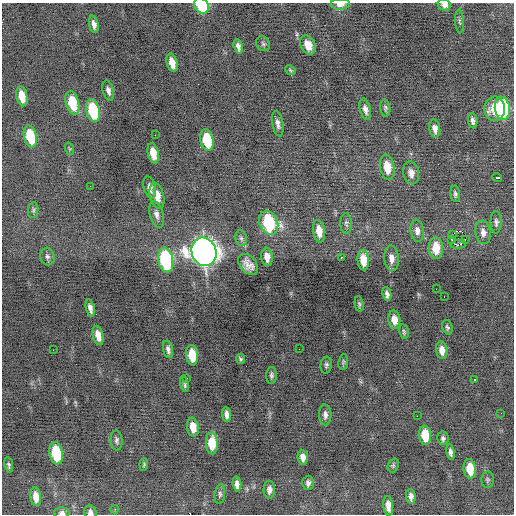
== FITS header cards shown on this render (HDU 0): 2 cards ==
NAXIS1  =                  512 / Axis length
NAXIS2  =                  512 / Axis length

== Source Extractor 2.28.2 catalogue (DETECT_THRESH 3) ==
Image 512 x 512 px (HDU 0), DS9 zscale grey, 1 PNG px = 1 image px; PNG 516 x 516 px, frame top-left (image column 1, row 512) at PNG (2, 3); each listed source drawn as its Kron ellipse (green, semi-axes under 4 px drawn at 4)
Background -0.188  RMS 0.77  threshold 2.3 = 3 sigma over >= 5 px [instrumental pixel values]
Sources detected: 104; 1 with non-positive FLUX_AUTO (blend fragments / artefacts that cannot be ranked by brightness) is neither listed nor drawn; the other 103 listed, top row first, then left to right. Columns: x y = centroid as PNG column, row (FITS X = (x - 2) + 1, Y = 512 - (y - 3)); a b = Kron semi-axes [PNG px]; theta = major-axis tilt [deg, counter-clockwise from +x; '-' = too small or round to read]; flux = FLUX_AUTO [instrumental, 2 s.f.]
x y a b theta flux
340 4 9 5 1 330
444 5 7 5 -30 310
202 6 8 6 -54 2800
460 21 12 4 -87 110
94 24 9 4 -78 230
263 44 8 6 -55 120
308 45 10 7 -65 540
238 46 8 4 -76 190
172 63 9 5 -75 550
291 70 6 4 -41 79
108 91 10 5 -75 210
22 96 10 5 -78 790
72 103 12 6 -75 1700
385 108 8 5 -83 110
502 108 12 7 -82 5200
365 109 11 5 -75 260
495 109 12 10 90 1100
93 110 12 6 -77 3000
473 121 7 4 -84 180
278 124 13 5 -80 230
435 129 9 5 -82 280
155 135 2 2 - 49
30 136 11 6 -77 2000
207 140 11 6 -78 1800
70 149 6 4 -70 61
153 153 10 5 -78 730
387 167 12 7 -80 850
411 173 11 8 -78 330
497 177 5 3 - 190
90 186 2 2 - 20
150 187 11 6 -75 240
455 194 8 5 -83 130
157 196 13 7 -76 630
33 210 8 5 82 98
156 214 13 7 -77 260
496 222 11 5 -89 170
269 223 12 9 -69 4100
346 223 10 6 -88 130
319 231 11 6 -81 620
417 231 11 6 -83 250
483 232 12 7 -83 310
452 235 3 2 - 56
241 238 8 6 -74 150
465 239 3 2 - 57
451 240 4 2 - 78
458 244 8 3 7 570
436 248 11 7 -89 900
204 252 14 12 -68 50000
47 257 9 7 -75 170
267 257 9 6 -83 410
341 257 3 2 - 510
391 258 13 7 -85 360
166 260 12 7 -79 5700
363 260 10 5 -85 830
248 264 12 8 -49 460
436 289 2 2 - 120
387 294 7 4 -79 190
444 297 2 2 - 46
359 304 8 4 -78 100
90 308 9 4 -78 230
394 320 9 6 -83 450
447 327 7 5 -71 110
404 332 7 4 -80 92
98 335 10 5 -78 470
168 349 9 5 -78 180
299 349 2 2 - 51
53 350 2 2 - 160
442 350 9 5 -80 370
192 355 10 6 -83 1100
240 359 5 4 - 87
343 362 8 5 82 83
326 365 8 5 83 120
271 375 8 5 89 130
187 378 3 2 - 48
475 380 3 2 - 130
185 384 8 4 -77 120
501 413 2 2 - 32
227 415 7 4 -83 240
325 415 10 6 -88 210
417 416 2 2 - 230
193 427 9 6 -82 620
425 435 9 6 -85 1200
443 438 7 5 -81 140
117 440 10 6 -87 140
212 443 11 6 -86 1300
451 452 8 4 -80 180
56 453 11 6 -80 2600
303 457 7 5 -83 290
144 464 6 4 83 73
9 465 7 4 -80 100
393 465 7 5 70 89
470 469 10 6 -81 1000
488 480 8 6 86 110
308 483 7 6 - 180
237 484 7 4 -84 230
269 490 9 6 -90 240
220 494 10 5 82 130
411 496 7 4 -81 210
36 497 9 5 -83 520
388 506 10 5 -85 340
115 509 4 3 - 51
90 512 7 6 - 210
62 513 8 5 1 180
At the frame edge (FLAGS 8, measured only in part): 5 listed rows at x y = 340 4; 444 5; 202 6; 90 512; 62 513
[1 non-positive-flux detection neither listed nor drawn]